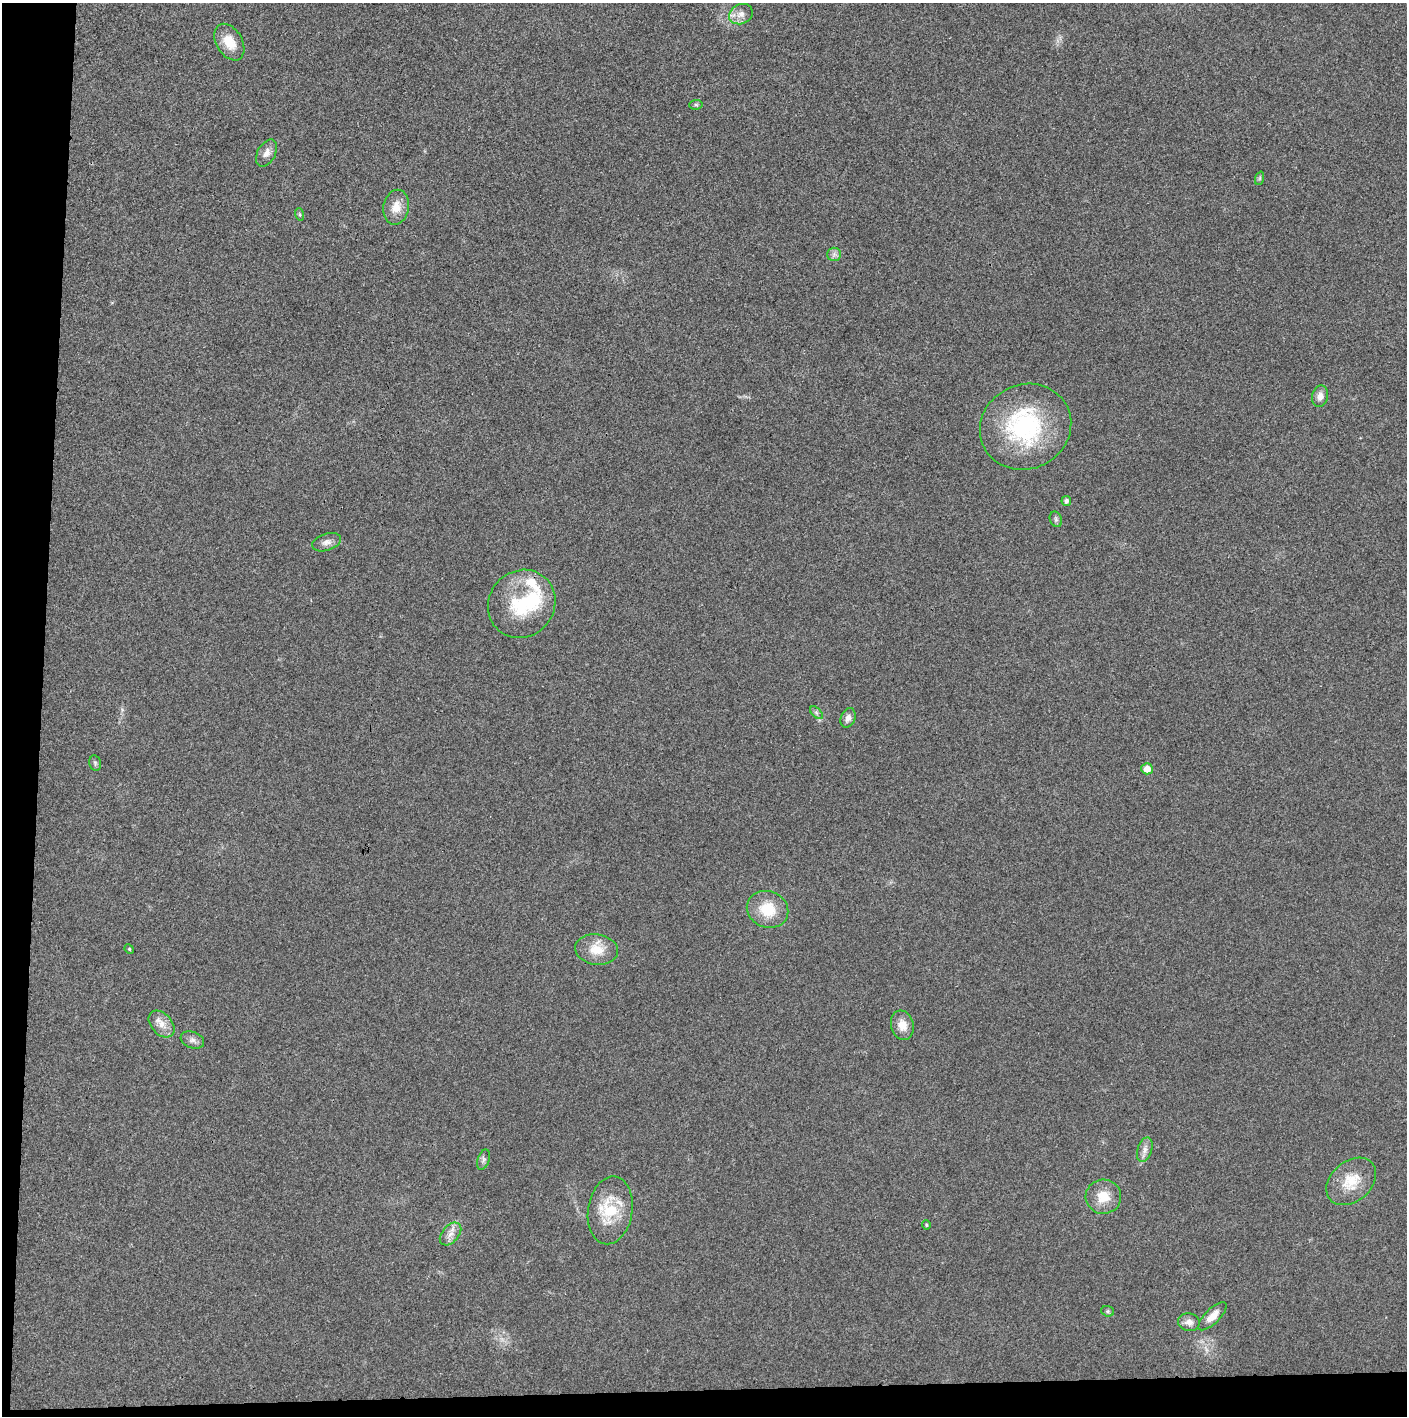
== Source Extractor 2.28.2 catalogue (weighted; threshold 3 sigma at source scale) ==
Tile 7 of 3 x 3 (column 1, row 3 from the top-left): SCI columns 2-1406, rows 1-1414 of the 4221 x 4243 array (HDU 1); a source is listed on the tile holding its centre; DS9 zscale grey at full resolution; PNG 1409 x 1418 px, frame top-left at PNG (2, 3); each listed source drawn as its Kron ellipse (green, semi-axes under 4 px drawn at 4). Shown black and unused: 5% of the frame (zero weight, under 3 of 4 exposures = <1% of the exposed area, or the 3 px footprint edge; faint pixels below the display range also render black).
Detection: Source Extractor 2.28.2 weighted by HDU 2 'WHT'; one run over the whole footprint, this tile lists its part. Background 0.0253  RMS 0.0059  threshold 0.0267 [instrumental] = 3 sigma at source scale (4.5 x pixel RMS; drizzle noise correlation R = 1.50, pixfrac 1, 0.05/0.05 arcsec/px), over >= 5 px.
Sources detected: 36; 2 inside a brighter listed object's ellipse — not listed separately; the other 34 listed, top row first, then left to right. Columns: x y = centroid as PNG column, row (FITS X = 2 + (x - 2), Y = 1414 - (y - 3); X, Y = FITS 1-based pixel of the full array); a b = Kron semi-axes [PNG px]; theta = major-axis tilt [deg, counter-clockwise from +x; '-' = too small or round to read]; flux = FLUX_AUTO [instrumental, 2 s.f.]
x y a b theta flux
741 14 12 9 25 4.7
229 42 20 13 -59 11
696 105 7 5 5 0.99
267 153 15 9 62 4.1
1260 178 7 4 71 1
396 207 17 12 79 7.6
299 214 6 4 -71 0.91
834 254 7 7 - 2
1320 396 11 8 79 4
1026 427 46 42 27 76
1066 501 5 4 - 1.9
1056 519 8 6 -70 1.4
327 542 15 8 19 3.4
522 604 35 32 49 37
816 713 8 4 -45 1.4
848 718 10 7 66 3.2
95 763 8 5 -77 1.2
1147 769 5 5 - 6.6
768 909 21 18 -21 17
129 949 5 4 - 0.75
597 950 21 15 -9 12
162 1024 15 10 -48 5.8
902 1025 15 11 -73 7.2
192 1040 12 8 -20 2.8
1145 1150 12 7 73 3.4
483 1160 10 6 72 1.8
1351 1181 28 20 41 16
1103 1197 18 17 - 12
610 1210 34 22 81 26
926 1225 4 4 - 0.68
450 1234 13 8 48 4.4
1108 1311 6 5 - 1.1
1213 1316 18 7 45 6.7
1189 1322 11 9 -11 3.8